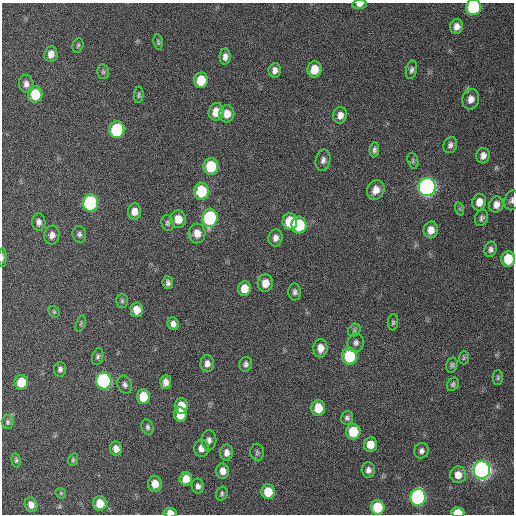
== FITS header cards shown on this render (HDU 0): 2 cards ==
NAXIS1  =                  512 / Axis length
NAXIS2  =                  512 / Axis length

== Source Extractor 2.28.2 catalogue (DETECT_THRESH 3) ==
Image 512 x 512 px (HDU 0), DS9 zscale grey, 1 PNG px = 1 image px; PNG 516 x 516 px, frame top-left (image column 1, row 512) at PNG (2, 3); each listed source drawn as its Kron ellipse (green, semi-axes under 4 px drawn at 4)
Background 114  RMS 11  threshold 31.9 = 3 sigma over >= 5 px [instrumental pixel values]
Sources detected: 109; all 109 listed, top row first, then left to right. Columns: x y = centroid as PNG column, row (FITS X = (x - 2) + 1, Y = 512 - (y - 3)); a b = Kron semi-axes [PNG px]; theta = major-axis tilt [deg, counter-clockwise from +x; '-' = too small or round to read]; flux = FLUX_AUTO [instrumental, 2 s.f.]
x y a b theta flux
359 4 7 4 5 3400
473 7 8 7 - 56000
457 26 7 6 - 4200
158 42 8 4 -82 1200
78 45 7 5 74 1200
51 54 8 6 85 5500
225 56 8 5 88 3300
314 69 8 7 - 11000
275 70 7 6 - 3600
411 70 9 5 75 2200
103 72 7 6 - 1400
201 80 8 7 - 17000
26 84 9 7 -82 3600
35 94 8 7 - 22000
139 95 8 5 87 1400
471 99 10 8 78 5400
216 112 9 7 77 10000
227 114 8 7 - 7700
340 115 8 7 - 4400
117 130 8 7 - 52000
450 145 8 6 69 2300
374 150 7 4 83 2000
483 156 8 6 76 3900
323 160 10 7 79 3100
413 161 8 5 -73 1400
211 166 8 7 - 29000
427 187 9 8 - 300000
376 190 10 8 60 6600
201 191 8 7 - 31000
512 200 10 7 76 2400
479 202 8 7 - 6900
90 203 8 7 - 92000
496 205 8 7 - 5200
460 209 7 4 -72 1100
134 211 8 6 84 6300
210 218 9 7 84 70000
482 218 8 6 68 2100
178 219 9 7 -85 8800
39 222 9 6 -86 3200
290 222 8 7 - 19000
167 223 8 6 -69 1600
299 225 8 7 - 37000
431 230 8 7 - 6900
197 233 10 8 87 7100
79 234 8 7 - 1900
52 235 9 7 80 3900
275 238 8 7 - 3700
491 249 7 6 - 2500
2 258 9 3 90 1400
508 259 8 7 - 19000
168 283 6 5 - 2300
265 283 9 7 82 8500
244 289 7 6 - 9700
295 292 8 6 -89 2200
122 301 7 5 90 1300
137 310 7 6 - 8400
54 312 6 5 - 1100
393 322 8 5 89 1400
81 324 8 2 69 800
173 324 6 5 - 3500
354 330 7 5 46 1400
356 343 9 8 - 2700
320 348 9 7 88 6500
98 356 9 5 74 1800
349 356 8 7 - 35000
464 358 7 5 88 1100
207 364 8 6 -89 3900
246 364 7 6 - 2300
452 365 8 5 73 1600
60 369 7 6 - 2100
498 378 7 5 89 1300
104 381 8 7 - 120000
21 382 7 6 - 16000
166 382 7 5 87 4700
453 384 7 5 57 1600
125 385 9 7 -67 2400
143 397 7 6 - 16000
181 406 8 6 85 9800
318 408 8 7 - 14000
180 415 7 6 - 9900
347 418 7 6 - 2000
8 422 7 6 - 1600
147 427 8 6 -69 1900
353 432 8 7 - 21000
209 440 10 7 -88 3300
370 444 7 6 - 9400
201 448 8 7 - 5500
116 449 7 6 - 4800
421 451 8 7 - 2400
257 452 8 6 -82 1700
226 453 8 6 88 3700
16 460 7 4 -84 1300
73 460 6 4 69 1100
368 470 7 6 - 3200
482 470 9 8 - 370000
223 471 7 6 - 5300
458 475 8 8 - 7000
186 479 7 6 - 8500
155 484 8 7 - 8700
198 486 8 6 -79 2700
268 492 7 6 - 15000
61 493 6 5 - 860
222 493 7 5 72 1400
418 497 8 7 - 120000
100 503 7 6 - 11000
31 505 7 6 - 5200
377 507 7 7 - 22000
458 512 7 5 -2 9500
170 513 7 5 -5 5600
At the frame edge (FLAGS 8, measured only in part): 7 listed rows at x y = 359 4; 473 7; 512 200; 2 258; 508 259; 458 512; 170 513